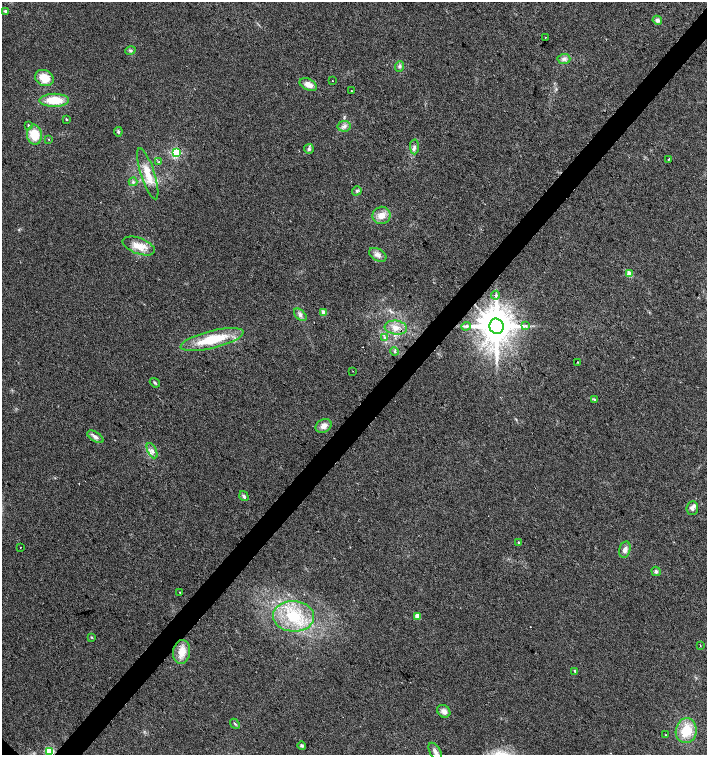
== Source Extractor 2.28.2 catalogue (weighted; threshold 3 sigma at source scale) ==
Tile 10 of 4 x 4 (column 2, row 3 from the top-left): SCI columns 1571-2979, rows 1510-3014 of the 6025 x 6023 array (HDU 1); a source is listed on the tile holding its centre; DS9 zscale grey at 2 x 2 block average (1 PNG px = mean of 2 x 2 image px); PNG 709 x 757 px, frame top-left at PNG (2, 2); each listed source drawn as its Kron ellipse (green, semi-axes under 4 px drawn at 4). Shown black and unused: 4% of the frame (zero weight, under 2 of 3 exposures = <1% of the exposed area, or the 3 px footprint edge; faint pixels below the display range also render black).
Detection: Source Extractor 2.28.2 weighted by HDU 2 'WHT'; one run over the whole footprint, this tile lists its part. Background 0.0301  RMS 0.0063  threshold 0.0283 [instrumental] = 3 sigma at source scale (4.5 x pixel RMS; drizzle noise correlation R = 1.50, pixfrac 1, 0.0396/0.0396 arcsec/px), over >= 5 px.
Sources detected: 69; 2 cosmic-ray / hot-pixel residue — neither listed nor drawn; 1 inside a brighter listed object's ellipse — not listed separately; the other 66 listed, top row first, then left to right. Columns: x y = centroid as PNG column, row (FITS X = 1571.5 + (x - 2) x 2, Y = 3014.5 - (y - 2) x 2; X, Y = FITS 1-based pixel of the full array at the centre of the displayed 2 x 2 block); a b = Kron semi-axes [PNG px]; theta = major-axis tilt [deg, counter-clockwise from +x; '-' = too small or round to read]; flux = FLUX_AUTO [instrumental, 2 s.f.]
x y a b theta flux
5 11 4 3 - 2.1
657 20 4 4 - 4.9
545 37 2 2 - 2
130 50 5 3 - 2.3
564 59 6 5 - 5
399 66 5 4 - 3.3
44 78 9 8 - 24
332 81 2 2 - 2.6
308 85 9 5 -27 11
351 91 2 2 - 5.7
54 100 15 6 1 36
66 119 3 2 - 1.7
29 126 3 2 - 4.1
344 126 6 5 - 5
118 132 5 3 - 2.1
34 135 10 7 -84 30
49 139 3 2 - 0.77
414 147 7 4 -88 4.5
309 149 5 5 - 3
176 153 3 3 - 190
669 159 2 2 - 2.8
159 162 3 3 - 1.3
148 174 27 7 -72 28
133 182 4 4 - 2.5
357 191 5 4 - 2.9
382 215 9 8 - 13
139 246 17 8 -20 21
378 255 9 6 -30 7.2
629 274 3 3 - 31
496 295 4 2 - 1.3
323 312 3 2 - 18
300 315 7 4 -42 4.9
466 326 5 2 - 2.5
496 326 8 7 - 4500
526 326 3 2 - 1.2
396 328 11 7 -7 12
385 338 4 3 - 2
212 339 32 8 14 62
395 351 4 3 - 2.1
578 362 2 2 - 0.96
353 371 2 2 - 0.5
155 383 5 3 - 2.2
594 399 4 2 - 1.5
324 426 8 6 27 9.4
95 437 9 4 -31 5.3
152 451 8 4 -63 5.5
244 496 5 3 - 3.4
692 508 7 6 - 5.2
519 543 3 2 - 2.1
21 547 2 2 - 1.4
625 550 8 5 76 7.1
656 571 5 4 - 3.5
180 592 2 2 - 0.76
294 616 20 15 -3 55
418 616 3 2 - 24
91 637 3 3 - 1.2
700 645 2 2 - 1.1
182 652 12 8 80 20
575 671 3 2 - 2.4
444 711 7 5 -40 7
235 724 5 2 - 1.9
686 731 12 10 81 36
666 735 3 2 - 0.84
302 746 4 4 - 2.4
49 751 3 3 - 130
435 752 10 5 -60 6.1
Overlapping masked pixels (flux is a lower limit): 2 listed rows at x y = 496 326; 49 751
Isophote crosses this tile's border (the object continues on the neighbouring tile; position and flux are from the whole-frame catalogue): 1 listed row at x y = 49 751